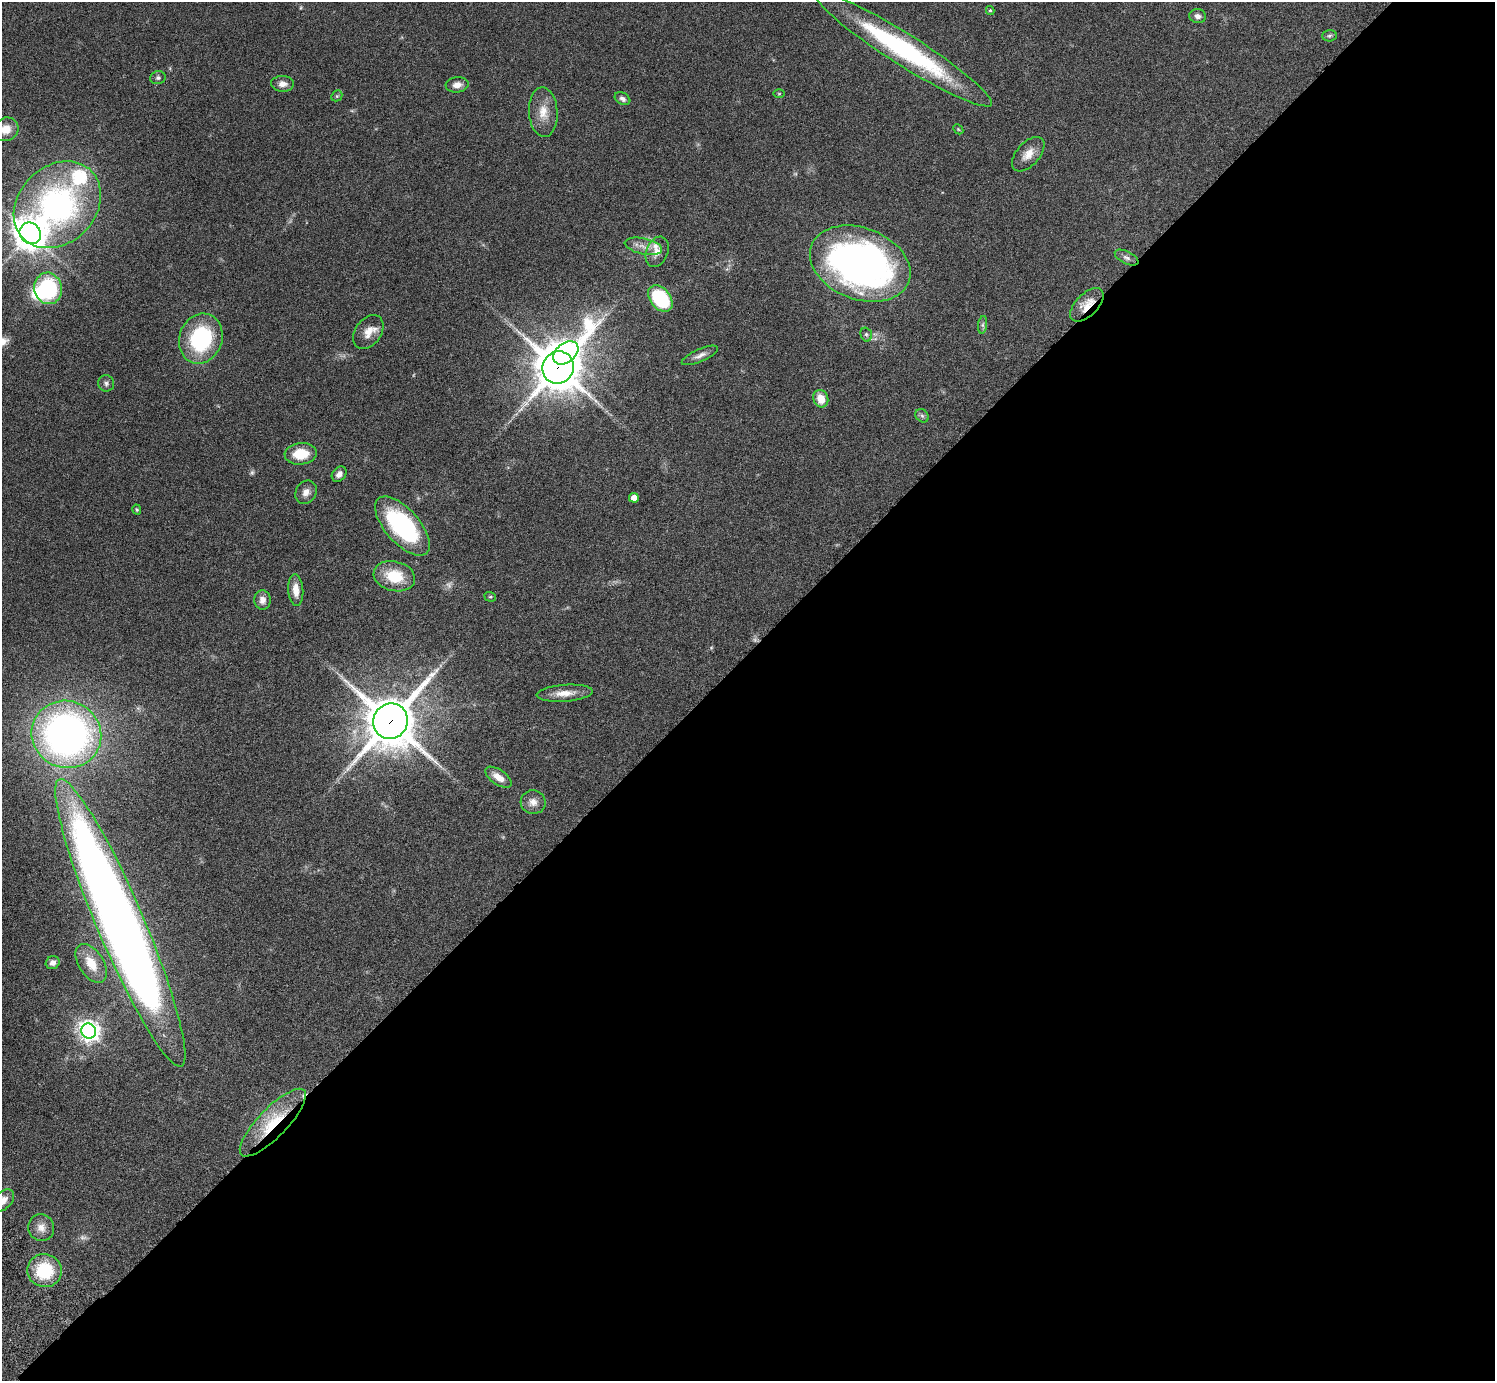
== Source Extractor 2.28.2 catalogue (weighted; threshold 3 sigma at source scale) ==
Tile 12 of 4 x 4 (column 4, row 3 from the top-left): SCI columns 4526-6018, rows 1726-3104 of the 6060 x 6070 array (HDU 1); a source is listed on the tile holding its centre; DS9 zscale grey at full resolution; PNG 1497 x 1383 px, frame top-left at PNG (2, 2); each listed source drawn as its Kron ellipse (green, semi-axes under 4 px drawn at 4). Shown black and unused: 53% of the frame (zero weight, under 3 of 6 exposures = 3% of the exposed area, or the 3 px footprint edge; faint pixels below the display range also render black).
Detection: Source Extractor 2.28.2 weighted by HDU 2 'WHT'; one run over the whole footprint, this tile lists its part. Background 0.0834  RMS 0.0046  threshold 0.0187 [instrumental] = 3 sigma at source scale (4.09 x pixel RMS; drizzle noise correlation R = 1.36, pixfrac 0.8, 0.05/0.05 arcsec/px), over >= 5 px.
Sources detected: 64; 4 too faint to see at this stretch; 1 inside a brighter object's white glare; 1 cosmic-ray / hot-pixel residue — neither listed nor drawn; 2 inside a brighter listed object's ellipse — not listed separately; the other 56 listed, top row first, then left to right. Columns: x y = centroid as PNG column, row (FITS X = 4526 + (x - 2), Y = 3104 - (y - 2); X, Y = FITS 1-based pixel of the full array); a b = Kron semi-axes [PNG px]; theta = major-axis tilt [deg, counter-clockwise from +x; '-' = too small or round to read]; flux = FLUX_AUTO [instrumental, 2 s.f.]
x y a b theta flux
990 10 4 3 - 0.57
1198 16 8 7 - 1.8
1329 36 7 5 2 0.82
904 49 103 15 -32 75
158 78 8 6 14 1.1
282 84 11 8 -3 2.8
457 85 11 7 6 2.7
779 94 5 3 - 0.4
337 96 6 5 - 0.6
622 99 8 6 -30 1.5
543 112 25 14 -86 7.2
6 129 13 11 24 5.3
958 129 6 4 -46 0.46
1028 154 20 11 48 5.2
57 205 48 38 45 110
30 233 11 10 - 710
643 246 19 8 -12 3.7
657 252 15 10 69 3.9
1127 258 13 6 -27 1.7
860 264 52 36 -21 200
48 288 16 13 -78 38
660 298 15 10 -50 30
1087 305 21 11 45 7.2
983 325 9 4 82 0.99
368 332 19 13 54 5.5
866 334 7 5 -74 0.91
201 339 25 21 70 38
566 353 14 9 39 390
700 355 19 6 24 2.5
558 367 16 15 - 1600
106 383 8 8 - 1.3
821 399 9 7 -69 6
922 416 7 6 - 1
301 454 16 11 4 10
339 474 8 6 50 2
306 492 12 10 57 2.9
634 498 5 5 - 5.8
137 510 5 4 - 0.57
402 526 36 17 -48 55
394 576 21 15 -14 14
296 590 16 7 -85 4.5
490 597 6 4 -18 0.57
262 600 9 8 - 2.7
565 693 28 8 4 5.3
390 721 18 17 - 2000
66 734 35 33 -26 190
498 777 15 7 -35 4.7
533 802 12 12 - 3.3
120 923 156 23 -67 730
53 963 7 6 - 2.3
91 963 22 12 -57 8.4
89 1031 8 7 - 290
273 1123 45 14 46 22
3 1201 14 8 45 4.3
41 1228 14 13 - 3.8
44 1271 17 16 - 20
Overlapping masked pixels (flux is a lower limit): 4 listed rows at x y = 1087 305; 558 367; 390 721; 273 1123
Isophote crosses this tile's border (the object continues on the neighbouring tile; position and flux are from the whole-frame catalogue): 2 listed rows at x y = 6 129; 3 1201